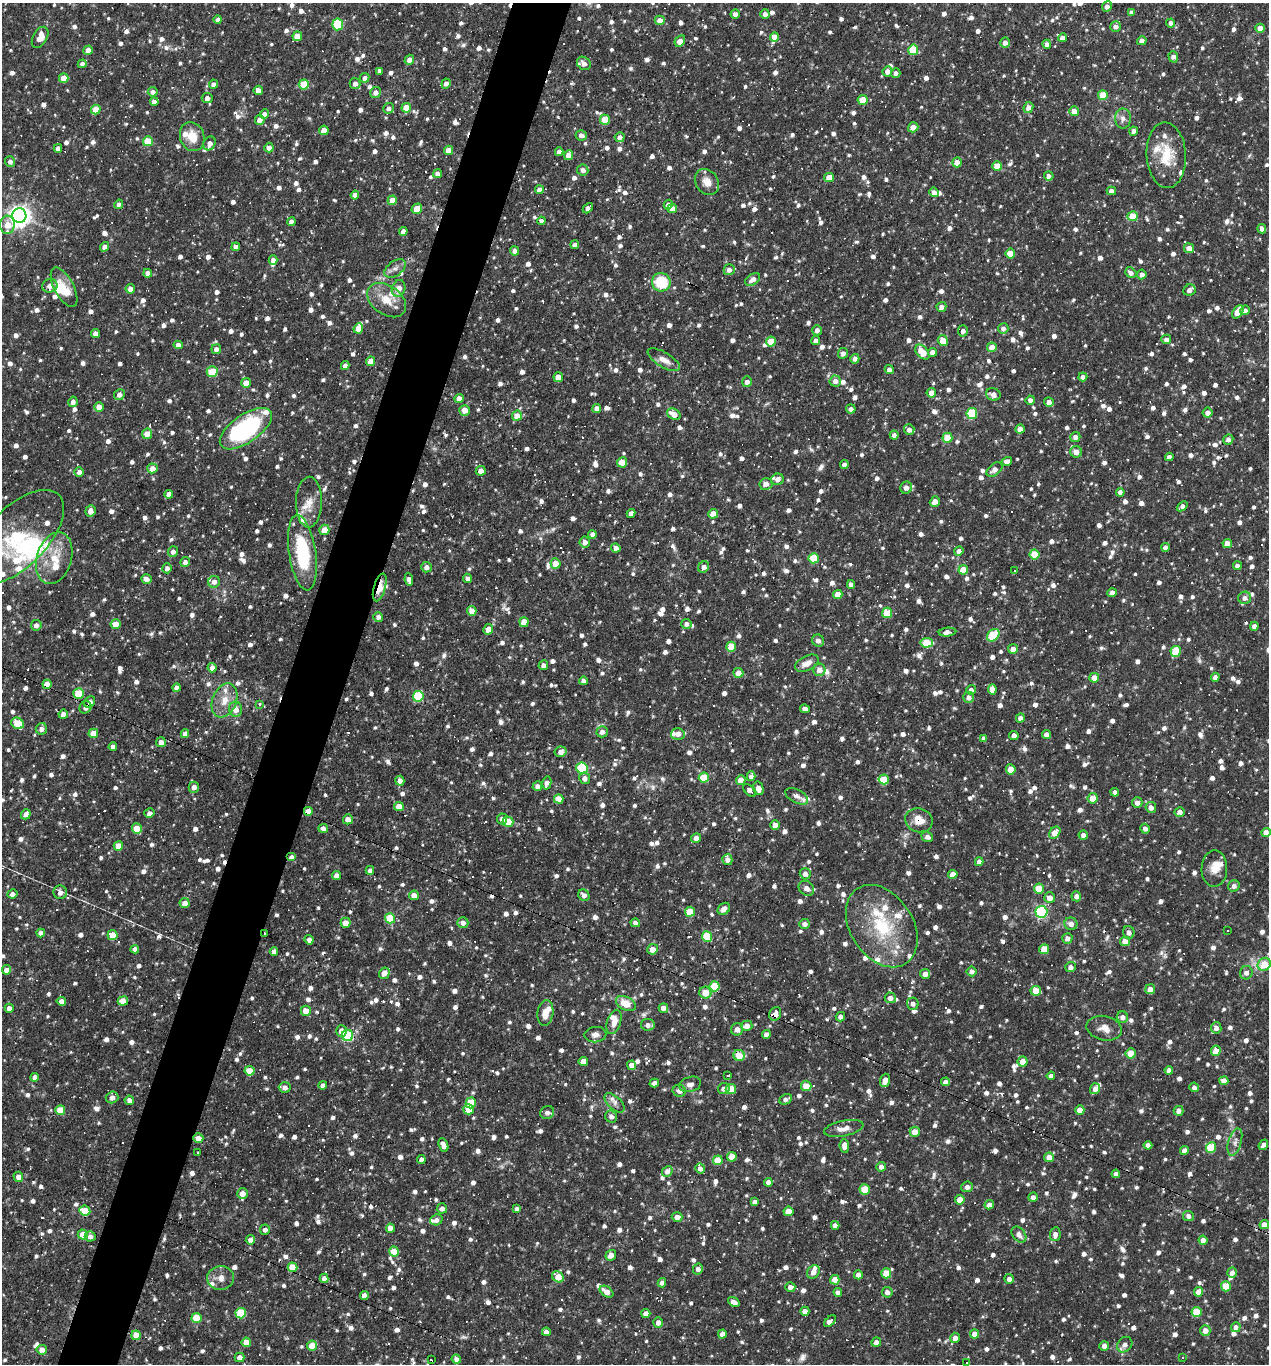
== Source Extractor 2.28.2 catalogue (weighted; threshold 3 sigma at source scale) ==
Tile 7 of 4 x 4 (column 3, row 2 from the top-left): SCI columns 2665-3931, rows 2723-4084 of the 5459 x 5445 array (HDU 1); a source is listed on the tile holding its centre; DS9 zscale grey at full resolution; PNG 1271 x 1366 px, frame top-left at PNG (2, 3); each listed source drawn as its Kron ellipse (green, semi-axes under 4 px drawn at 4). Shown black and unused: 5% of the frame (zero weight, under 3 of 4 exposures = <1% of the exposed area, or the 3 px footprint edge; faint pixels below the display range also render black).
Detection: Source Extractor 2.28.2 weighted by HDU 2 'WHT'; one run over the whole footprint, this tile lists its part. Background 0.0891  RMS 0.0057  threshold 0.0257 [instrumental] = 3 sigma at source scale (4.5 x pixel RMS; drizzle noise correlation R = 1.50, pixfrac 1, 0.05/0.05 arcsec/px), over >= 5 px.
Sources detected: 1813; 2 too faint to see at this stretch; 1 inside a brighter object's white glare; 81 cosmic-ray / hot-pixel residue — neither listed nor drawn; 50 inside a brighter listed object's ellipse — not listed separately; of the other 1679, all 500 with FLUX_AUTO >= 2.7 (the completeness limit of this list) listed and drawn (1179 fainter detections not listed), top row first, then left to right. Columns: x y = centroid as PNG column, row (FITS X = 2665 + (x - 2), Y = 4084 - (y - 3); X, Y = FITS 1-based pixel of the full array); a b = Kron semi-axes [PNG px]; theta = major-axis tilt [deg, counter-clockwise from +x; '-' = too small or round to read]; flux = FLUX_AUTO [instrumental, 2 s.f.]
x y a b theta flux
1107 6 5 5 - 2.9
1132 12 4 4 - 2.8
735 14 5 4 - 2.8
765 14 5 4 - 3
218 19 4 4 - 2.9
660 20 5 5 - 6
1171 23 4 4 - 2.7
338 24 6 5 - 33
1116 26 5 5 - 3
1260 28 5 4 - 5.8
297 36 5 4 - 8.1
40 37 11 7 60 6.4
774 37 5 4 - 6.9
1062 38 4 4 - 2.9
680 41 6 5 - 4.8
1142 41 5 4 - 4.8
1005 43 5 5 - 3.1
1047 44 4 4 - 2.7
88 50 5 4 - 5.1
913 50 5 5 - 20
1173 57 6 4 -72 3.3
409 60 5 4 - 4.3
584 63 7 6 - 3.7
82 64 4 4 - 3
380 71 4 4 - 2.8
887 71 5 5 - 4.2
896 73 4 4 - 2.7
64 78 5 4 - 6.6
365 78 5 4 - 2.8
213 84 4 4 - 3
304 84 5 5 - 20
355 84 5 5 - 3.8
446 84 5 4 - 3.3
258 90 4 4 - 6
153 92 5 5 - 3.1
375 92 5 5 - 2.9
1103 95 5 4 - 14
207 98 5 5 - 3.3
863 100 5 5 - 15
154 102 4 4 - 2.7
388 108 5 5 - 2.7
406 108 5 5 - 10
1028 108 5 5 - 4.2
96 109 5 5 - 10
1074 111 5 5 - 7.3
264 114 5 4 - 4.1
1123 118 10 8 -89 3.5
260 120 5 4 - 4.7
605 120 5 5 - 14
913 127 5 5 - 4.6
324 130 5 4 - 7.7
1134 131 4 4 - 3
581 135 5 5 - 3
192 137 15 12 -71 11
620 137 5 5 - 3.1
148 141 5 5 - 16
210 143 7 5 62 3.2
58 148 4 4 - 2.8
269 148 5 4 - 3.4
449 150 5 4 - 5.5
559 152 4 4 - 3.1
569 155 5 4 - 6.5
1166 155 33 19 -87 20
10 161 5 5 - 2.8
957 162 5 5 - 6.4
997 166 5 5 - 11
583 170 5 5 - 2.8
437 174 4 4 - 3.6
1049 176 5 4 - 3
829 178 5 4 - 7
707 182 14 11 -54 6.3
539 190 4 4 - 4.6
1111 191 5 4 - 3
934 192 5 4 - 3.9
355 195 4 4 - 3.7
392 200 5 4 - 9.2
119 204 5 4 - 2.9
668 205 5 4 - 2.9
588 208 6 4 48 3.5
672 208 4 4 - 5.8
417 209 5 5 - 6.9
19 216 7 7 - 410
1132 216 5 5 - 18
541 221 4 4 - 2.8
291 222 4 4 - 3.6
7 225 9 7 88 10
1262 229 5 4 - 2.9
403 231 4 4 - 3
575 245 4 4 - 2.7
104 247 5 4 - 2.8
236 247 4 4 - 3
1189 248 5 5 - 4.1
515 251 4 4 - 2.8
1010 253 5 5 - 12
273 260 5 4 - 2.7
395 268 12 7 36 3
729 270 5 5 - 3.1
148 273 4 4 - 3.9
1131 273 6 5 - 2.9
1142 274 5 4 - 3.2
753 279 8 5 35 4.2
661 282 9 9 - 26
50 286 7 6 - 4.7
64 287 22 10 -63 11
399 288 8 6 72 5.3
130 289 5 4 - 3.9
1189 290 6 5 - 3.7
387 300 21 14 -36 11
941 307 5 4 - 3.2
1245 310 5 4 - 3.1
1238 312 7 4 55 11
358 328 5 4 - 5.9
1003 328 5 5 - 2.8
817 330 5 4 - 3
963 331 6 5 - 2.7
95 334 4 4 - 4.7
1166 339 5 4 - 2.9
943 340 5 5 - 9.5
816 341 4 4 - 2.7
771 342 5 5 - 14
178 345 4 4 - 3.5
992 347 5 4 - 7.7
216 349 5 5 - 2.7
922 352 9 5 -49 11
933 352 4 4 - 4.2
843 353 5 5 - 2.8
855 359 5 4 - 2.8
664 360 18 7 -31 5.6
370 361 5 4 - 5.3
345 366 4 4 - 2.8
889 370 4 4 - 3
212 372 5 5 - 14
558 377 5 4 - 8.4
1083 377 4 4 - 3.2
835 381 6 5 - 3.2
747 382 5 5 - 3.1
246 383 5 5 - 6.5
931 393 5 4 - 4.3
993 394 7 6 - 3.8
119 395 5 5 - 3.1
459 398 4 4 - 4.9
1030 400 4 4 - 3
73 402 5 4 - 2.9
1049 402 5 4 - 3.6
99 407 4 4 - 6.4
597 408 4 4 - 4.2
851 409 5 4 - 2.8
465 410 5 5 - 5.8
972 413 5 5 - 37
1208 413 5 5 - 3.5
674 414 7 5 -31 7.1
517 416 5 5 - 7.2
246 429 30 14 35 87
1020 429 4 4 - 4.2
909 430 5 5 - 3.5
147 434 5 5 - 5.8
894 435 4 4 - 2.7
1075 437 5 5 - 2.9
947 438 5 5 - 16
1228 439 5 5 - 3.2
1076 452 6 5 - 5.5
1169 457 4 4 - 3
1007 461 5 4 - 4.7
622 462 5 5 - 8.6
844 465 4 4 - 2.8
152 468 5 5 - 5.8
994 469 9 5 37 3.2
481 471 5 5 - 3.7
79 472 5 5 - 3.1
777 479 6 5 - 3.3
766 484 6 6 - 3.6
906 488 6 6 - 3.5
1120 492 4 4 - 2.9
169 494 4 4 - 3
309 502 25 13 89 8.8
935 502 5 4 - 5.1
1182 506 6 4 41 2.8
90 511 6 5 - 4.5
631 513 4 4 - 3
713 514 5 4 - 8.2
324 530 5 5 - 6.6
592 534 4 4 - 2.7
17 537 60 29 45 48
585 542 5 5 - 3.2
1227 543 5 4 - 6.5
1165 547 4 4 - 3.3
616 548 5 4 - 3.1
959 551 5 4 - 3
173 552 5 5 - 3.2
302 553 38 13 -81 42
1034 554 5 5 - 19
54 558 26 17 73 17
814 558 5 5 - 19
185 562 5 4 - 2.9
555 563 5 5 - 7.3
1237 566 4 4 - 3.3
426 567 5 5 - 3.2
704 567 6 5 - 3.6
167 568 5 4 - 2.7
963 570 5 4 - 10
1014 571 3 3 - 3.8
468 578 5 4 - 3.2
146 579 5 4 - 3.7
409 579 6 4 -83 2.9
214 582 6 5 - 3.4
851 584 4 4 - 3.2
380 587 14 5 73 9.5
1112 593 4 4 - 4.9
838 594 5 4 - 8.2
1245 598 6 6 - 3
472 611 5 4 - 4.5
887 613 5 5 - 21
378 617 5 5 - 2.8
524 622 5 4 - 8.7
115 624 5 5 - 7.1
686 624 5 5 - 2.8
36 625 5 5 - 3.2
1254 626 4 4 - 3.1
488 629 5 4 - 5.5
947 632 9 4 5 3.8
993 635 7 5 45 31
818 641 6 6 - 3.1
927 643 6 5 - 19
731 647 5 5 - 18
1013 649 5 4 - 5
1176 651 5 5 - 21
807 663 12 7 28 5.4
543 665 5 4 - 2.7
212 668 4 4 - 2.9
819 670 6 6 - 4.8
738 673 5 5 - 6
1215 677 4 4 - 3
1094 678 5 4 - 6.2
583 681 4 4 - 2.9
47 684 4 4 - 9
177 688 4 4 - 3.1
992 689 5 4 - 6
971 690 5 5 - 2.9
78 694 5 5 - 20
418 696 5 5 - 34
968 697 6 5 - 3.2
225 700 18 12 69 9.3
90 702 6 5 - 3.4
259 704 3 3 - 8.1
85 707 6 5 - 2.9
236 709 8 6 -80 5.4
805 709 5 4 - 3.1
63 714 5 4 - 4.3
1020 718 5 4 - 3.2
18 723 6 5 - 15
41 729 6 5 - 3
602 732 5 5 - 3.4
93 733 5 5 - 6.8
185 734 4 4 - 3.8
678 734 7 6 - 3.7
1046 734 4 4 - 3.5
1014 735 4 4 - 3.7
984 739 4 4 - 3.1
161 742 5 5 - 3.8
113 747 4 4 - 3.3
561 752 6 5 - 3.4
582 768 6 5 - 35
1011 769 5 5 - 10
751 776 5 4 - 3.9
585 778 6 5 - 3
704 778 5 5 - 19
884 779 5 5 - 12
741 780 5 4 - 6.5
400 781 5 4 - 3.4
547 783 6 4 77 3.1
537 786 5 4 - 2.9
194 787 5 5 - 3.3
758 788 7 5 -75 4.2
750 790 8 4 -42 3.3
1115 792 4 4 - 2.9
797 796 12 6 -27 3.4
1093 798 5 5 - 7.6
559 799 5 4 - 7
1137 803 5 5 - 3.2
399 806 5 4 - 7.4
1151 807 5 5 - 3.6
308 811 4 4 - 5.3
1180 812 5 4 - 2.9
149 813 5 4 - 2.9
26 814 5 4 - 3.3
348 819 5 5 - 4.7
502 819 5 5 - 3
919 820 14 12 -18 7.8
508 822 5 5 - 12
775 825 5 5 - 5.7
323 828 5 4 - 2.9
137 829 5 5 - 11
1145 829 5 4 - 2.7
1266 832 4 4 - 6.2
1055 833 7 5 51 7.6
1083 835 5 4 - 3
927 837 6 5 - 2.8
696 838 5 5 - 3.6
118 846 5 5 - 6.9
292 857 5 4 - 3
727 860 5 5 - 3.4
979 862 4 4 - 3.7
1214 868 18 13 89 7.8
370 870 4 4 - 2.9
805 874 6 5 - 3.4
953 874 5 4 - 6.6
337 876 4 4 - 3.9
1234 886 6 5 - 3.1
806 888 8 6 -41 3.6
1039 888 5 5 - 13
60 892 7 6 - 3
12 894 5 4 - 3
414 895 5 4 - 4.8
584 895 6 5 - 3
1076 896 5 5 - 3.1
1050 898 5 5 - 4.1
185 903 5 5 - 5
724 909 7 5 41 3.4
690 912 5 5 - 15
1041 912 6 6 - 67
390 918 5 5 - 20
345 923 5 5 - 5.3
463 923 5 5 - 3.1
635 923 5 4 - 2.7
805 924 5 5 - 2.7
1071 924 6 6 - 3.5
882 926 45 31 -57 45
1228 930 3 3 - 3.6
1129 932 6 5 - 3.2
41 933 4 4 - 3.4
265 934 3 3 - 3
112 935 5 5 - 9.6
707 936 5 5 - 27
1067 938 5 5 - 3.1
309 940 5 4 - 3
1125 941 5 5 - 7.1
135 949 4 4 - 3
653 949 5 5 - 6.1
1044 949 5 5 - 9
274 952 4 4 - 3.4
1264 964 7 6 - 14
1070 967 5 5 - 2.9
7 970 4 4 - 4
972 971 5 5 - 2.7
384 973 6 5 - 3.4
1246 973 7 6 - 2.9
925 974 5 5 - 4.5
714 986 5 5 - 23
1150 989 5 4 - 5.4
1036 991 5 5 - 11
705 993 6 6 - 9.1
890 998 5 5 - 3.3
61 1001 5 4 - 3.5
123 1001 5 4 - 7.4
626 1004 10 6 -27 10
913 1004 6 5 - 2.8
9 1008 4 4 - 3.5
663 1008 5 5 - 4.3
306 1011 5 5 - 7.8
545 1013 13 8 81 6.8
775 1014 7 5 63 4.6
840 1017 5 4 - 2.8
1122 1017 6 5 - 3.2
614 1022 12 6 71 4.6
648 1025 7 6 - 3.5
747 1026 5 5 - 5.2
1104 1028 18 12 -13 5.7
1216 1028 5 5 - 3.3
737 1029 6 6 - 3.8
341 1031 6 5 - 3.6
766 1034 4 4 - 2.8
595 1035 11 7 6 3.2
348 1036 5 5 - 49
1216 1051 5 5 - 6.8
1131 1053 5 5 - 13
739 1055 6 5 - 9.4
583 1061 5 4 - 7
1022 1062 5 5 - 5.8
631 1065 5 4 - 4.4
1169 1070 4 4 - 3.3
249 1071 5 5 - 9.8
728 1076 3 3 - 21
1051 1076 4 4 - 3.1
35 1077 4 4 - 3.2
885 1080 7 5 71 4.2
1224 1081 4 4 - 5.5
946 1082 4 4 - 3
654 1083 5 4 - 2.9
690 1084 11 7 16 3
323 1085 4 4 - 2.7
806 1086 5 5 - 9.4
285 1087 6 5 - 3.1
1194 1087 5 5 - 2.7
724 1089 6 5 - 2.9
731 1089 5 5 - 13
1095 1089 6 5 - 3.8
679 1091 7 6 - 3.1
112 1097 6 5 - 3.6
786 1099 7 5 27 3
129 1100 4 4 - 2.8
471 1103 5 5 - 20
614 1103 12 6 -44 3
468 1109 5 5 - 7.2
60 1110 5 5 - 12
1080 1110 5 4 - 6.2
1179 1111 5 5 - 3.1
547 1113 7 6 - 2.8
611 1117 6 5 - 2.8
844 1128 20 7 11 5.9
915 1132 5 5 - 6
198 1138 5 5 - 5.5
1235 1142 14 6 73 3.3
443 1145 7 4 -65 3.8
1148 1145 4 4 - 3
1263 1145 6 4 54 3.1
844 1146 7 5 -84 4.3
1211 1147 5 5 - 27
1184 1150 4 4 - 3.6
197 1153 3 3 - 4
732 1157 5 5 - 7.1
1049 1157 5 5 - 5.8
421 1160 4 4 - 3
718 1160 5 5 - 12
881 1167 5 4 - 2.9
700 1168 5 4 - 2.9
667 1171 6 5 - 3.6
1116 1174 4 4 - 3.1
18 1177 5 5 - 4.7
768 1182 4 4 - 3.5
967 1187 6 5 - 3.2
865 1189 5 5 - 19
242 1193 5 5 - 5.1
1033 1197 4 4 - 2.8
960 1200 5 4 - 7.9
755 1202 4 4 - 3.8
989 1205 5 4 - 3
442 1208 5 5 - 2.7
517 1209 4 4 - 2.8
85 1211 5 5 - 13
788 1211 5 4 - 8.1
1188 1216 5 5 - 2.8
677 1217 5 5 - 4.3
436 1220 6 5 - 3.1
835 1225 4 4 - 3
1264 1225 5 4 - 7
390 1228 4 4 - 4.6
265 1230 5 5 - 2.8
83 1234 5 5 - 8
1055 1234 7 5 78 3.4
1019 1235 9 6 -51 3.6
90 1236 5 5 - 3.5
250 1240 4 4 - 2.7
1203 1240 4 4 - 3.7
394 1252 5 5 - 11
611 1255 6 5 - 4.1
293 1267 5 4 - 13
698 1269 5 5 - 3
813 1272 7 6 - 4.2
886 1273 5 5 - 12
1232 1273 5 5 - 2.9
858 1275 4 4 - 4.4
558 1277 6 5 - 8.5
221 1278 13 11 2 5.2
324 1278 4 4 - 3
1009 1279 5 4 - 2.9
835 1280 5 4 - 6.5
662 1283 4 4 - 2.8
1226 1286 5 5 - 18
790 1287 5 5 - 2.9
606 1292 7 5 -35 5.5
838 1292 4 4 - 2.8
887 1292 5 5 - 3.3
1198 1292 5 4 - 6.7
364 1296 4 4 - 6
734 1302 6 4 -37 3.9
805 1311 4 4 - 3.6
1196 1312 5 5 - 16
241 1313 5 5 - 24
646 1313 4 4 - 4.2
196 1318 5 5 - 16
830 1321 7 4 43 4.4
658 1322 5 5 - 3.3
1236 1327 5 4 - 2.8
1205 1330 5 5 - 5.3
546 1332 4 4 - 3.9
722 1334 4 4 - 3.1
974 1334 4 4 - 6.5
136 1335 5 4 - 8.1
955 1338 5 4 - 3.9
246 1342 5 5 - 8.4
876 1342 5 4 - 2.9
312 1345 5 5 - 9.9
1125 1345 8 6 48 3.3
1104 1346 5 5 - 3.1
42 1350 5 5 - 4.6
240 1357 5 5 - 3.7
1182 1358 3 3 - 2.9
456 1359 5 4 - 2.8
431 1360 3 3 - 2.8
967 1362 3 3 - 13
Overlapping masked pixels (flux is a lower limit): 14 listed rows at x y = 380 587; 47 684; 90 702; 85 707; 308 811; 919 820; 292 857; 1129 932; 265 934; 714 986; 775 1014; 739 1055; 198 1138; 293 1267
Isophote crosses this tile's border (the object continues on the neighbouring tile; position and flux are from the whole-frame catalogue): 6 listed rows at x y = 218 19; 19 216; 17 537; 1266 832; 1264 964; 1264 1225